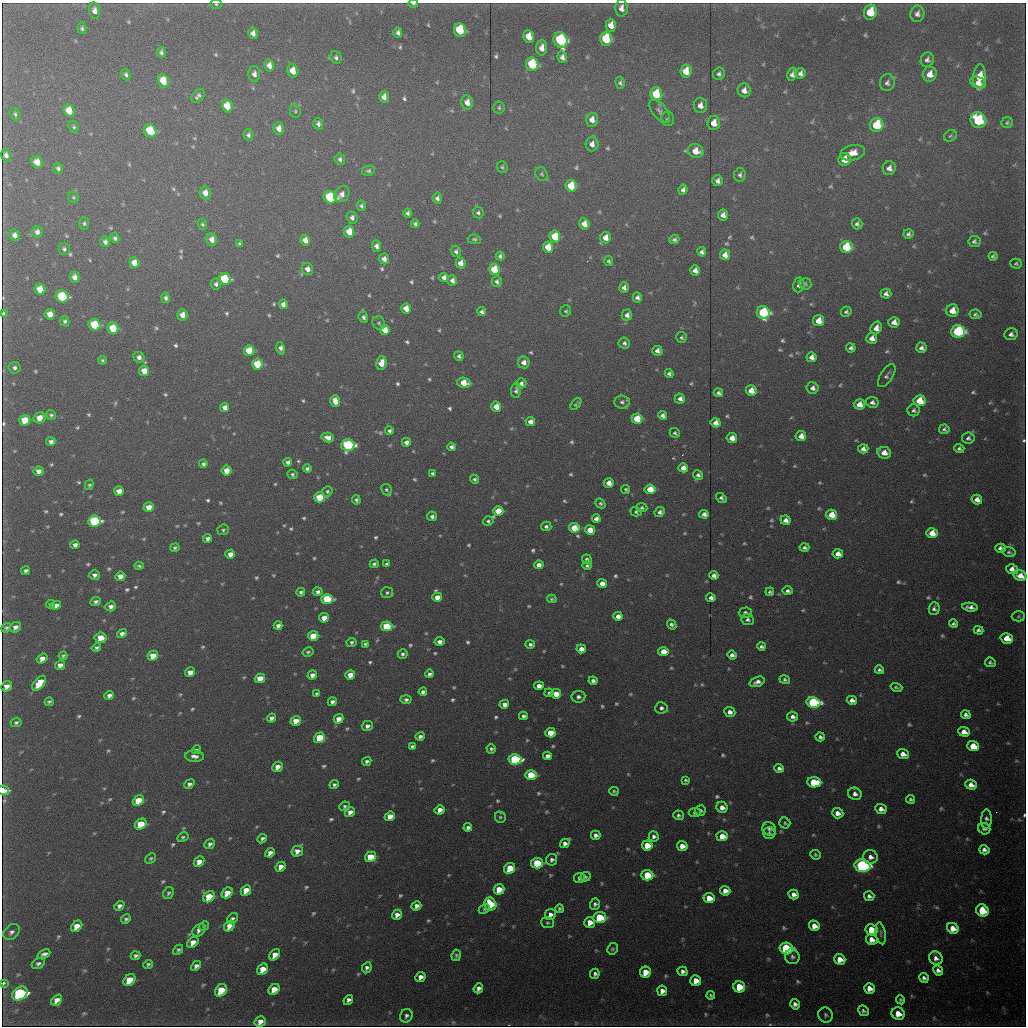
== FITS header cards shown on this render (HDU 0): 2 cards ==
NAXIS1  =                 1024 /fastest changing axis
NAXIS2  =                 1024 /next to fastest changing axis

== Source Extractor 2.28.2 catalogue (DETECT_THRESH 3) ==
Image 1024 x 1024 px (HDU 0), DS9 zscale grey, 1 PNG px = 1 image px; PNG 1028 x 1028 px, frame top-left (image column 1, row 1024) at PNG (2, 3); each listed source drawn as its Kron ellipse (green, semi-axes under 4 px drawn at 4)
Background 10400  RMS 72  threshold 215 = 3 sigma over >= 5 px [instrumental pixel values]
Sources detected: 794; of the 794, the 500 brightest by FLUX_AUTO listed and drawn (294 fainter detections omitted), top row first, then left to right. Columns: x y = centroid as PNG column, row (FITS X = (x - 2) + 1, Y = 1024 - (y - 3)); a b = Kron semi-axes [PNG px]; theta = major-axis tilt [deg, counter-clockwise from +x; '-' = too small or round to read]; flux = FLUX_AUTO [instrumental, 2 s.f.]
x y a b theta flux
216 4 6 4 -3 8.9e+03
413 4 5 3 - 1.3e+04
622 8 8 6 89 3.1e+04
95 11 8 5 -81 2.9e+04
870 12 7 6 - 1.4e+05
917 14 8 7 - 2.2e+04
611 25 6 5 - 5.0e+04
82 28 6 4 87 1.0e+04
460 30 7 6 - 2.5e+05
398 32 5 4 - 1.6e+04
253 33 5 4 - 2.7e+04
529 37 6 5 - 7.3e+04
606 39 7 6 - 2.4e+05
560 40 8 7 - 5.6e+05
542 48 7 5 87 4.0e+04
161 52 5 4 - 1.4e+04
336 57 6 5 - 1.3e+04
562 57 6 4 -81 2.2e+04
927 60 7 6 - 1.9e+04
532 64 7 6 - 3.1e+05
269 65 6 5 - 3.2e+04
293 71 7 5 -78 6.4e+04
686 71 6 5 - 9.0e+04
801 73 5 5 - 2.0e+04
254 74 8 6 -87 2.5e+04
719 74 6 6 - 1.4e+04
792 74 6 5 - 1.9e+04
930 74 7 7 - 4.9e+04
126 75 6 4 -68 1.3e+04
979 76 12 6 84 1.1e+05
163 81 7 5 -70 9.6e+04
620 83 6 5 - 1.2e+04
887 83 8 7 - 2.0e+04
978 83 8 5 -22 3.8e+04
744 90 7 6 - 3.2e+04
656 94 7 6 - 2.2e+05
198 96 8 5 48 1.7e+04
384 97 6 4 88 3.3e+04
467 102 7 6 - 3.9e+04
700 105 7 6 - 3.4e+04
227 106 6 5 - 1.0e+05
499 108 6 6 - 9.8e+03
69 111 6 5 - 7.8e+04
295 111 7 5 -77 9.9e+03
659 111 14 7 -51 2.2e+04
15 114 6 5 - 1.1e+04
668 119 7 6 - 1.1e+04
592 120 7 6 - 4.1e+04
978 120 8 7 - 3.5e+05
714 123 7 6 - 6.0e+04
1007 123 5 5 - 1.0e+04
318 124 6 4 -71 1.7e+04
877 125 7 6 - 2.5e+05
74 127 6 5 - 1.0e+04
279 129 6 5 - 3.8e+04
150 131 7 6 - 2.0e+05
248 135 6 5 - 1.5e+04
950 136 7 5 32 9.2e+03
592 144 7 6 - 3.1e+04
696 151 8 7 - 6.2e+04
853 153 12 7 14 5.8e+04
6 155 6 5 - 1.9e+04
340 159 6 5 - 1.5e+04
844 159 6 6 - 6.9e+04
37 162 6 5 - 5.6e+04
502 167 6 5 - 8.8e+03
58 168 5 5 - 1.3e+04
889 168 7 6 - 2.8e+04
368 171 6 5 - 1.1e+04
542 174 7 6 - 9.6e+03
740 175 7 6 - 1.5e+04
718 181 5 5 - 2.1e+04
571 186 6 5 - 1.5e+05
683 190 5 4 - 1.8e+04
205 193 6 5 - 4.2e+04
342 194 8 7 - 3.0e+04
73 197 6 5 - 9.0e+03
330 197 6 6 - 4.7e+05
437 198 5 4 - 1.7e+04
361 206 5 4 - 1.2e+04
407 213 4 4 - 1.4e+04
478 213 6 5 - 1.3e+04
723 215 5 5 - 2.7e+04
352 218 6 5 - 2.0e+04
84 223 6 5 - 1.0e+04
202 224 6 4 -77 9.1e+03
415 224 4 4 - 1.2e+04
584 224 5 5 - 4.5e+04
857 224 5 5 - 1.4e+04
37 232 6 5 - 2.2e+04
349 232 6 5 - 8.4e+04
909 234 5 5 - 1.5e+04
15 235 6 5 - 2.7e+04
555 236 6 5 - 1.8e+05
115 238 5 4 - 1.3e+04
606 238 6 5 - 5.1e+04
212 239 6 5 - 3.9e+04
474 239 7 4 -4 1.1e+04
674 239 5 4 - 1.3e+04
305 240 5 5 - 4.3e+04
974 241 6 5 - 1.4e+04
105 242 5 5 - 1.8e+04
240 244 4 3 - 9.7e+03
376 246 5 4 - 2.2e+04
548 247 5 5 - 1.0e+05
846 247 6 6 - 2.3e+05
64 249 6 5 - 1.3e+04
456 251 6 5 - 1.4e+04
702 252 5 4 - 1.6e+04
725 255 5 5 - 3.9e+04
500 256 4 4 - 1.3e+04
993 256 4 4 - 1.1e+04
384 259 5 5 - 2.8e+04
609 261 5 4 - 9.7e+03
134 263 5 5 - 5.0e+04
461 263 5 5 - 4.7e+04
1016 264 6 5 - 9.6e+03
307 269 6 5 - 2.9e+04
494 269 5 5 - 1.6e+05
695 270 5 5 - 3.0e+04
75 277 6 5 - 2.7e+04
444 277 5 4 - 2.4e+04
225 279 6 5 - 2.9e+05
452 280 5 5 - 2.3e+04
497 282 5 5 - 1.4e+04
216 284 5 5 - 1.5e+04
805 284 6 5 - 9.4e+03
799 285 7 5 80 2.1e+04
624 288 5 4 - 2.2e+04
40 289 6 5 - 6.8e+04
886 294 5 5 - 2.1e+04
62 296 6 6 - 3.1e+05
637 297 5 4 - 1.7e+04
166 298 5 4 - 1.5e+04
283 304 5 4 - 2.1e+04
406 308 5 5 - 5.7e+04
566 311 6 5 - 8.8e+03
952 311 6 6 - 6.4e+04
482 312 4 4 - 1.5e+04
846 312 5 5 - 1.2e+04
3 313 4 3 - 9.2e+03
763 313 6 6 - 5.0e+05
50 314 5 5 - 4.6e+04
975 314 6 5 - 1.2e+04
182 315 5 5 - 3.7e+04
627 315 5 5 - 2.1e+04
363 317 6 4 -68 1.5e+04
65 321 5 4 - 1.2e+04
818 321 5 5 - 7.1e+04
894 322 5 5 - 3.5e+04
379 323 7 6 - 1.0e+04
94 325 6 5 - 2.3e+05
113 328 6 5 - 1.4e+05
876 328 6 5 - 3.5e+04
385 330 5 5 - 5.5e+04
958 331 7 6 - 7.0e+05
1011 334 6 6 - 2.0e+04
681 337 5 5 - 1.0e+04
872 338 5 5 - 3.6e+04
624 343 5 5 - 1.5e+04
281 348 6 4 -77 2.0e+04
851 348 5 4 - 1.7e+04
921 348 5 5 - 2.1e+04
249 351 5 5 - 1.4e+05
657 351 5 5 - 2.6e+04
459 356 5 4 - 1.3e+04
139 357 6 5 - 2.1e+04
812 357 5 5 - 3.1e+04
102 360 4 4 - 8.8e+03
524 362 6 5 - 3.4e+04
381 363 7 5 76 5.9e+04
257 364 5 5 - 1.9e+05
15 368 6 6 - 1.5e+04
144 371 5 5 - 6.5e+04
669 374 4 4 - 1.4e+04
887 375 13 6 57 1.7e+04
464 383 7 5 -10 1.1e+05
521 383 5 5 - 1.7e+04
813 388 6 6 - 2.3e+04
516 390 7 5 88 1.5e+04
751 391 5 5 - 6.9e+04
718 393 5 4 - 1.4e+04
680 399 5 5 - 2.2e+04
335 401 6 5 - 5.8e+04
919 401 6 5 - 1.3e+05
622 402 7 6 - 1.7e+04
872 402 6 5 - 1.9e+04
576 404 7 3 53 9.1e+03
859 404 6 5 - 5.7e+04
225 407 5 4 - 3.1e+04
496 407 5 5 - 7.1e+04
914 410 6 6 - 1.4e+04
51 415 5 4 - 9.9e+03
662 415 5 4 - 1.8e+04
39 418 6 5 - 5.5e+04
637 419 5 5 - 1.5e+05
25 420 5 5 - 9.8e+04
530 422 5 4 - 2.7e+04
716 423 5 4 - 4.1e+04
944 429 5 4 - 1.2e+04
389 431 4 4 - 1.2e+04
675 433 5 4 - 1.1e+04
801 436 5 5 - 4.4e+04
328 437 6 4 -16 3.3e+04
732 438 5 5 - 5.2e+04
968 438 6 5 - 1.5e+04
51 442 5 4 - 1.9e+04
406 442 4 4 - 2.5e+04
348 445 6 6 - 7.5e+05
451 447 4 4 - 1.8e+04
959 448 5 4 - 1.3e+04
863 449 5 4 - 2.5e+04
884 453 7 5 -10 5.4e+04
288 462 4 4 - 2.0e+04
203 464 4 4 - 1.3e+04
683 468 5 4 - 3.9e+04
307 469 4 4 - 1.3e+04
39 471 5 4 - 2.9e+04
227 471 5 5 - 6.6e+04
432 473 4 3 - 1.1e+04
292 474 5 4 - 1.0e+04
698 475 5 4 - 1.5e+04
474 479 5 4 - 1.1e+04
609 483 5 4 - 4.6e+04
89 485 5 4 - 9.1e+03
626 489 4 4 - 8.8e+03
650 489 5 5 - 1.4e+05
386 490 6 5 - 9.0e+03
119 491 5 5 - 4.5e+04
327 491 5 5 - 1.1e+04
319 497 5 5 - 1.8e+05
721 498 6 4 -40 1.3e+04
356 500 4 4 - 1.2e+04
977 500 5 5 - 3.4e+04
600 503 5 4 - 9.7e+03
149 507 5 5 - 5.3e+04
642 508 5 4 - 9.7e+03
498 511 5 5 - 1.3e+05
636 512 5 4 - 9.4e+03
660 512 5 4 - 1.8e+04
704 514 5 4 - 2.3e+04
832 515 5 5 - 1.0e+05
432 516 5 4 - 1.7e+04
596 519 4 4 - 2.1e+04
786 520 5 4 - 3.1e+04
94 521 6 5 - 5.1e+05
488 521 5 5 - 1.1e+04
546 526 5 4 - 1.3e+04
574 528 5 5 - 1.5e+05
223 530 5 5 - 9.6e+03
590 530 5 4 - 8.8e+04
932 533 6 5 - 8.3e+04
207 538 4 4 - 1.9e+04
75 545 4 4 - 2.0e+04
804 547 5 4 - 1.4e+04
175 548 5 4 - 9.5e+03
1000 548 5 4 - 2.1e+04
1009 552 6 5 - 1.0e+04
230 554 5 4 - 3.6e+04
838 554 5 4 - 4.0e+04
587 559 5 4 - 1.2e+04
374 564 4 4 - 1.1e+04
387 564 4 4 - 1.3e+04
539 565 5 4 - 3.5e+04
139 566 4 3 - 1.0e+04
587 566 4 4 - 1.1e+04
1012 569 6 5 - 3.9e+04
25 571 4 4 - 1.3e+04
95 575 5 5 - 1.9e+04
714 575 4 4 - 2.1e+04
120 576 5 4 - 3.9e+04
1020 576 6 5 - 5.6e+04
602 583 5 4 - 4.1e+04
788 591 5 4 - 1.6e+04
301 592 4 4 - 1.1e+04
318 592 5 4 - 1.8e+04
770 592 4 3 - 9.9e+03
387 593 6 5 - 1.1e+04
437 597 5 4 - 5.5e+04
711 598 5 4 - 2.0e+04
327 599 6 5 - 3.4e+05
552 599 5 4 - 9.7e+03
96 602 5 4 - 1.5e+04
51 604 4 3 - 9.6e+03
56 605 5 4 - 2.4e+04
111 606 5 5 - 2.3e+04
970 607 8 4 -8 2.5e+04
934 609 6 5 - 1.7e+04
745 613 6 5 - 1.6e+04
618 616 5 4 - 3.2e+04
1018 616 7 5 3 8.8e+03
324 618 5 4 - 4.9e+04
748 620 6 5 - 1.6e+04
672 624 5 4 - 1.5e+04
953 624 4 3 - 1.2e+04
278 626 4 4 - 2.0e+04
386 626 6 5 - 2.7e+05
15 627 6 5 - 2.4e+04
6 628 5 4 - 1.2e+04
979 630 5 4 - 1.4e+04
122 634 5 4 - 2.3e+04
313 636 5 4 - 1.1e+05
101 638 6 5 - 7.6e+04
1007 638 6 5 - 1.0e+05
352 642 5 4 - 1.1e+04
440 642 5 4 - 2.4e+04
365 644 4 3 - 1.0e+04
530 644 5 4 - 1.3e+04
761 646 4 4 - 1.4e+04
96 648 5 4 - 1.2e+04
581 649 5 4 - 4.1e+04
663 651 5 4 - 7.4e+04
308 652 5 4 - 9.9e+03
403 654 5 4 - 1.2e+04
732 655 5 4 - 2.0e+04
63 656 4 3 - 9.4e+03
153 656 5 5 - 7.2e+04
42 659 5 4 - 3.5e+04
990 662 5 4 - 1.1e+04
60 665 5 4 - 3.3e+04
879 670 4 3 - 1.3e+04
190 672 5 4 - 4.8e+04
429 674 4 4 - 1.4e+04
312 675 5 4 - 2.8e+04
350 675 5 4 - 5.6e+04
260 678 5 4 - 9.2e+04
785 680 5 4 - 1.1e+04
593 681 4 4 - 1.8e+04
757 682 8 5 19 2.6e+04
39 683 9 5 51 1.2e+05
7 686 6 4 41 3.3e+04
539 686 5 4 - 3.5e+04
896 687 6 3 -19 1.1e+04
423 692 4 4 - 2.1e+04
549 693 4 4 - 8.8e+03
317 694 4 4 - 1.2e+04
556 694 5 4 - 7.8e+04
109 695 5 4 - 2.1e+04
578 697 7 6 - 1.8e+04
406 699 5 4 - 1.3e+04
852 700 5 4 - 2.8e+04
49 702 4 3 - 9.4e+03
332 702 4 4 - 1.8e+04
813 702 7 5 -10 9.0e+05
504 704 5 4 - 2.8e+04
661 708 6 6 - 1.6e+04
730 712 5 5 - 2.7e+04
966 715 5 4 - 1.8e+04
523 716 4 4 - 1.4e+04
793 717 5 5 - 2.1e+04
271 718 5 4 - 2.0e+04
338 719 5 4 - 4.7e+04
296 721 5 4 - 6.9e+04
16 722 5 4 - 1.2e+04
367 726 5 5 - 2.1e+04
964 732 6 4 -20 4.5e+04
550 733 5 4 - 9.7e+04
420 736 5 4 - 1.8e+04
820 737 5 4 - 1.4e+04
319 738 6 5 - 1.7e+05
412 746 4 3 - 1.3e+04
973 746 6 5 - 1.3e+05
491 749 4 4 - 1.2e+04
196 750 5 4 - 1.0e+04
903 754 6 5 - 3.9e+04
194 756 9 5 -5 2.6e+04
547 756 4 4 - 2.5e+04
515 759 6 5 - 7.6e+05
367 761 5 4 - 1.4e+04
277 767 5 4 - 4.2e+04
779 768 5 4 - 1.8e+04
531 775 6 5 - 1.9e+05
686 780 4 4 - 8.8e+03
814 782 7 5 -5 2.4e+05
189 784 5 4 - 1.7e+04
334 785 5 4 - 1.2e+04
971 785 6 5 - 3.8e+04
3 790 6 4 -15 1.5e+05
614 791 5 4 - 9.2e+03
855 794 7 6 - 2.4e+04
911 799 4 4 - 1.1e+04
138 800 6 5 - 1.3e+05
345 806 5 4 - 9.9e+03
722 807 6 5 - 3.4e+04
881 809 6 5 - 3.0e+04
440 810 5 4 - 3.6e+04
700 811 5 5 - 1.3e+04
350 812 5 4 - 3.4e+04
695 812 6 4 4 1.1e+04
838 813 6 5 - 3.5e+04
678 815 5 5 - 1.2e+04
390 816 5 4 - 6.6e+04
500 817 6 5 - 8.9e+03
986 819 10 5 89 1.8e+04
785 823 6 5 - 9.3e+03
141 824 6 5 - 1.7e+05
468 827 4 4 - 1.7e+04
769 829 7 6 - 1.5e+04
984 829 6 5 - 1.6e+04
769 833 6 6 - 1.2e+04
596 835 4 4 - 1.9e+04
722 836 5 5 - 6.1e+04
183 837 6 4 28 1.1e+04
654 837 5 5 - 1.7e+04
262 839 5 4 - 1.4e+04
565 843 5 4 - 2.1e+04
210 844 6 4 42 1.7e+04
647 845 5 5 - 1.0e+05
682 846 5 5 - 5.5e+04
984 850 5 4 - 2.1e+04
297 851 6 5 - 3.7e+04
270 853 5 4 - 2.8e+04
815 855 5 4 - 1.0e+04
370 857 6 5 - 1.8e+05
871 857 7 6 - 3.1e+04
151 858 6 4 42 9.4e+03
552 860 5 5 - 1.5e+04
199 862 6 4 44 5.5e+04
537 863 6 5 - 2.9e+05
862 866 8 6 -11 1.4e+06
281 867 5 4 - 3.8e+04
510 868 6 5 - 1.5e+05
647 875 6 5 - 2.3e+05
585 877 5 4 - 1.1e+04
579 878 5 5 - 1.5e+04
499 889 5 5 - 8.9e+04
246 890 6 4 47 7.5e+04
725 891 5 4 - 3.9e+04
168 893 6 5 - 1.2e+04
227 893 6 5 - 7.8e+04
794 894 5 4 - 2.6e+04
869 896 5 5 - 1.8e+04
209 897 6 5 - 1.7e+05
709 898 5 5 - 8.2e+04
490 904 7 5 -58 1.8e+05
595 904 6 5 - 1.3e+04
119 906 6 4 43 2.0e+04
416 906 5 4 - 2.3e+04
484 909 6 4 25 8.8e+03
559 909 4 3 - 1.0e+04
982 911 6 5 - 1.6e+05
550 914 5 5 - 2.5e+04
397 915 5 4 - 3.4e+04
599 917 6 5 - 2.9e+05
126 919 5 4 - 1.1e+04
232 919 6 4 45 1.3e+04
590 922 5 5 - 5.9e+04
548 923 6 5 - 9.2e+03
77 926 6 4 47 6.2e+04
204 926 5 4 - 8.9e+03
229 926 6 4 50 4.3e+04
814 926 5 5 - 5.0e+04
953 928 6 5 - 5.8e+04
199 930 7 5 43 2.3e+04
872 930 6 5 - 1.4e+05
11 932 9 6 42 2.0e+04
881 933 11 5 -81 1.2e+04
872 939 6 5 - 4.1e+04
193 942 6 4 44 5.2e+04
786 948 7 6 - 6.8e+05
612 949 6 5 - 9.2e+03
178 950 6 4 45 1.1e+04
44 954 7 4 27 2.1e+04
275 955 6 4 50 4.8e+04
456 955 6 4 82 9.7e+03
135 956 5 4 - 1.4e+04
792 957 7 7 - 1.7e+04
936 958 7 6 - 2.9e+04
840 959 6 5 - 5.8e+04
38 964 7 5 30 1.5e+04
148 964 5 3 - 1.1e+04
196 966 6 4 42 2.1e+04
367 968 6 4 64 1.7e+04
263 969 6 5 - 7.8e+04
938 970 5 4 - 2.3e+04
682 971 5 4 - 2.0e+04
645 972 5 5 - 9.4e+04
595 974 5 4 - 1.5e+04
420 977 5 4 - 3.1e+04
924 978 5 4 - 1.9e+04
129 980 7 5 46 1.4e+05
696 981 5 5 - 6.0e+04
4 983 4 3 - 8.9e+03
739 987 6 5 - 1.4e+05
478 988 5 4 - 2.2e+04
869 988 5 5 - 4.2e+04
274 989 6 5 - 7.7e+04
221 990 7 5 54 1.6e+05
662 991 5 5 - 3.2e+04
20 994 8 6 37 1.1e+06
711 995 4 4 - 1.0e+04
57 1000 6 4 47 4.0e+04
348 1000 5 4 - 1.9e+04
901 1000 4 4 - 1.0e+04
795 1004 5 4 - 2.3e+04
863 1011 6 5 - 1.4e+04
898 1014 7 6 - 6.4e+04
826 1015 8 7 - 1.4e+04
406 1016 7 6 - 1.6e+04
260 1022 6 5 - 3.5e+04
At the frame edge (FLAGS 8, measured only in part): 5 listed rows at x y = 216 4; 413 4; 3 313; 3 790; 4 983
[294 fainter detections neither listed nor drawn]

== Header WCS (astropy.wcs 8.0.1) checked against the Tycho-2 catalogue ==
Header WCS as astropy/WCSLIB reads it (applying the file's SIP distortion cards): RA---TAN-SIP/DEC--TAN-SIP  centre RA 07:00:33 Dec +08:15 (105.14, +8.24 deg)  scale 1.67 arcsec/px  FOV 28.5' x 28.6'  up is -180 deg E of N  parity flipped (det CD > 0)
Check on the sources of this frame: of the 60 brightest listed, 34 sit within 2.5 arcsec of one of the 40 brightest Tycho-2 stars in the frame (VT <= 12.41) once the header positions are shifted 0.29 arcsec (0.19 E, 0.22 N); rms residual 1.01 arcsec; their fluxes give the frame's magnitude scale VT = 24.98 - 2.5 log10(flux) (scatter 0.21 mag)
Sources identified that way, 35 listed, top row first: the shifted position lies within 2.5 arcsec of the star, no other Tycho-2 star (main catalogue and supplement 1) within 5.0 arcsec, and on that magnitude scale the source's flux lands within +1.5 / -3 mag of the star's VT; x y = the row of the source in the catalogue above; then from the Tycho-2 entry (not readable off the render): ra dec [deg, ICRS J2000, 3 dp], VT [Tycho-2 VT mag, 2 dp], TYC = Tycho-2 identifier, HIP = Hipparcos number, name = IAU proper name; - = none
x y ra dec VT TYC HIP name
870 12 104.969 +8.011 11.81 748-1715-1 - -
606 39 105.093 +8.023 11.47 748-1940-1 - -
560 40 105.115 +8.023 11.13 748-1720-1 - -
532 64 105.128 +8.035 11.74 748-2523-1 - -
656 94 105.070 +8.049 11.50 748-1576-1 - -
978 120 104.919 +8.062 11.47 748-2232-1 - -
877 125 104.967 +8.064 11.39 748-2783-1 - -
150 131 105.308 +8.064 11.69 748-1723-1 - -
571 186 105.111 +8.091 11.92 748-1755-1 - -
330 197 105.224 +8.096 10.78 748-2643-1 - -
494 269 105.147 +8.130 12.02 748-2340-1 - -
225 279 105.273 +8.133 11.45 748-1913-1 - -
763 313 105.021 +8.151 10.49 748-2339-1 - -
958 331 104.930 +8.160 10.93 748-2437-1 - -
249 351 105.262 +8.166 12.29 748-2343-1 - -
257 364 105.258 +8.173 11.99 748-2579-1 - -
348 445 105.216 +8.211 10.23 748-2767-1 - -
227 471 105.273 +8.222 12.41 748-1505-1 - -
498 511 105.146 +8.242 11.86 748-2369-1 - -
94 521 105.335 +8.245 10.95 749-2179-1 - -
327 599 105.227 +8.282 10.98 748-1575-1 - -
386 626 105.199 +8.295 10.96 748-1535-1 - -
813 702 104.999 +8.332 9.62 748-1385-1 - -
319 738 105.231 +8.347 11.70 748-2480-1 - -
515 759 105.139 +8.357 10.73 748-2565-1 - -
531 775 105.132 +8.365 11.99 748-1482-1 - -
370 857 105.207 +8.402 12.09 748-1407-1 - -
537 863 105.129 +8.406 11.45 748-2395-1 - -
862 866 104.977 +8.408 9.84 748-1711-1 - -
647 875 105.077 +8.412 11.61 748-1682-1 - -
982 911 104.920 +8.429 11.69 748-1775-1 - -
786 948 105.012 +8.446 10.89 748-1649-1 - -
129 980 105.321 +8.458 11.57 749-1365-1 - -
739 987 105.034 +8.464 12.14 748-1516-1 - -
20 994 105.372 +8.464 9.85 749-1440-1 - -